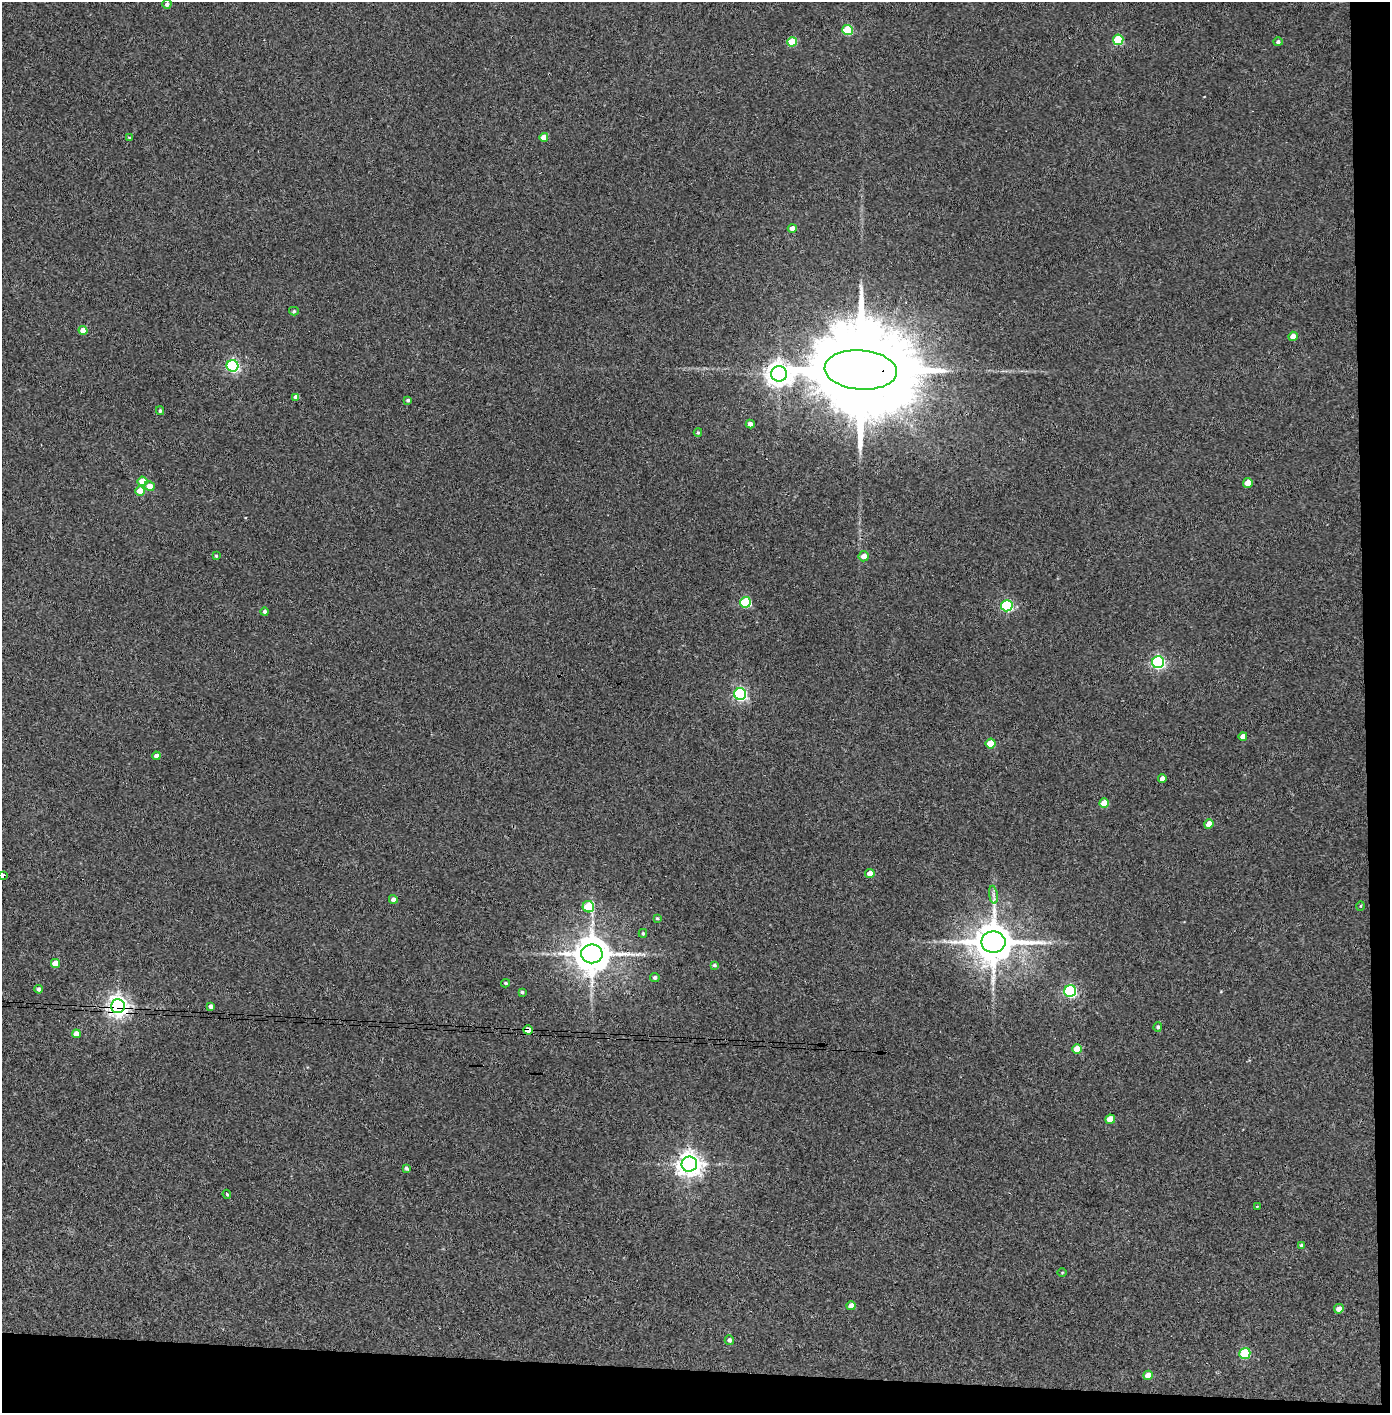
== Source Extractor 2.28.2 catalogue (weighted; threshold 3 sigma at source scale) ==
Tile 9 of 3 x 3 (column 3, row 3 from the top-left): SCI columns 2856-4243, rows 5-1415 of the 4321 x 4242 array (HDU 1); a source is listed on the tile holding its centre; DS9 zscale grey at full resolution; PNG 1392 x 1415 px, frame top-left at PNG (2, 2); each listed source drawn as its Kron ellipse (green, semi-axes under 4 px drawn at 4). Shown black and unused: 5% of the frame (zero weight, under 3 of 4 exposures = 6% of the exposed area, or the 3 px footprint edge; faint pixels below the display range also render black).
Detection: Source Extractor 2.28.2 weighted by HDU 2 'WHT'; one run over the whole footprint, this tile lists its part. Background 0.0881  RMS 0.0057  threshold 0.0255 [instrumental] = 3 sigma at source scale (4.5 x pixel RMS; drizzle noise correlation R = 1.50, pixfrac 1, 0.05/0.05 arcsec/px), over >= 5 px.
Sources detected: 71; all 71 listed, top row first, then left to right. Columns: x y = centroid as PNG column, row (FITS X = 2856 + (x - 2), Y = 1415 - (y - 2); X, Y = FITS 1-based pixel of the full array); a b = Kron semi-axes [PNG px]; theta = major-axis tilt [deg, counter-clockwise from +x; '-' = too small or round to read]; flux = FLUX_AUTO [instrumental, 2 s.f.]
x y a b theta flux
167 4 4 4 - 1.8
847 30 5 5 - 27
1118 40 5 5 - 27
792 42 5 4 - 16
1278 42 5 4 - 1.3
544 137 4 4 - 7
129 138 4 4 - 0.59
792 228 4 4 - 3.3
294 311 5 4 - 0.77
83 330 4 4 - 6.1
1293 336 5 4 - 3.6
233 366 6 5 - 99
861 370 36 19 -4 18000
779 374 8 7 - 520
296 397 4 4 - 2.6
408 400 4 4 - 0.9
160 411 4 3 - 0.96
750 424 4 4 - 2.5
698 432 4 3 - 0.86
142 481 5 4 - 10
1248 483 5 5 - 7
150 486 5 4 - 5
140 491 5 5 - 8.5
216 556 3 3 - 0.68
864 556 5 5 - 4.7
746 602 5 5 - 34
1007 606 6 5 - 66
265 612 4 4 - 1.4
1158 662 6 6 - 110
740 694 6 6 - 110
1243 736 4 4 - 3.4
991 744 5 5 - 13
156 756 4 4 - 2.7
1162 778 4 4 - 2.3
1104 803 5 4 - 12
1209 824 5 4 - 5.5
870 873 4 4 - 4.9
3 875 3 3 - 4
993 895 9 4 -81 1.6
393 899 4 4 - 2.4
1361 906 4 3 - 0.5
588 907 6 5 - 24
657 918 4 3 - 0.73
643 933 4 3 - 0.9
993 942 12 10 0 2000
592 954 11 9 -1 1500
55 963 4 4 - 9.5
714 965 4 3 - 0.9
655 977 5 4 - 1.3
506 983 4 3 - 0.83
39 989 4 4 - 1.7
1070 991 6 6 - 93
522 992 4 3 - 0.87
118 1006 7 7 - 360
211 1006 4 3 - 1.6
1158 1027 4 4 - 0.92
528 1030 5 4 - 12
76 1034 4 4 - 4.6
1077 1049 5 4 - 8.4
1110 1119 5 4 - 8.3
689 1164 8 7 - 500
407 1168 4 3 - 1.2
227 1194 4 3 - 0.68
1257 1207 3 3 - 0.52
1301 1245 4 4 - 0.7
1062 1272 5 3 - 0.5
851 1306 5 4 - 5.2
1339 1309 5 4 - 4.2
729 1340 5 4 - 1.6
1245 1353 5 5 - 32
1148 1375 5 4 - 6.6
Overlapping masked pixels (flux is a lower limit): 4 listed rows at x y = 861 370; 592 954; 118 1006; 528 1030
Isophote crosses this tile's border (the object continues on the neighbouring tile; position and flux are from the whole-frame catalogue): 1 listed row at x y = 3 875